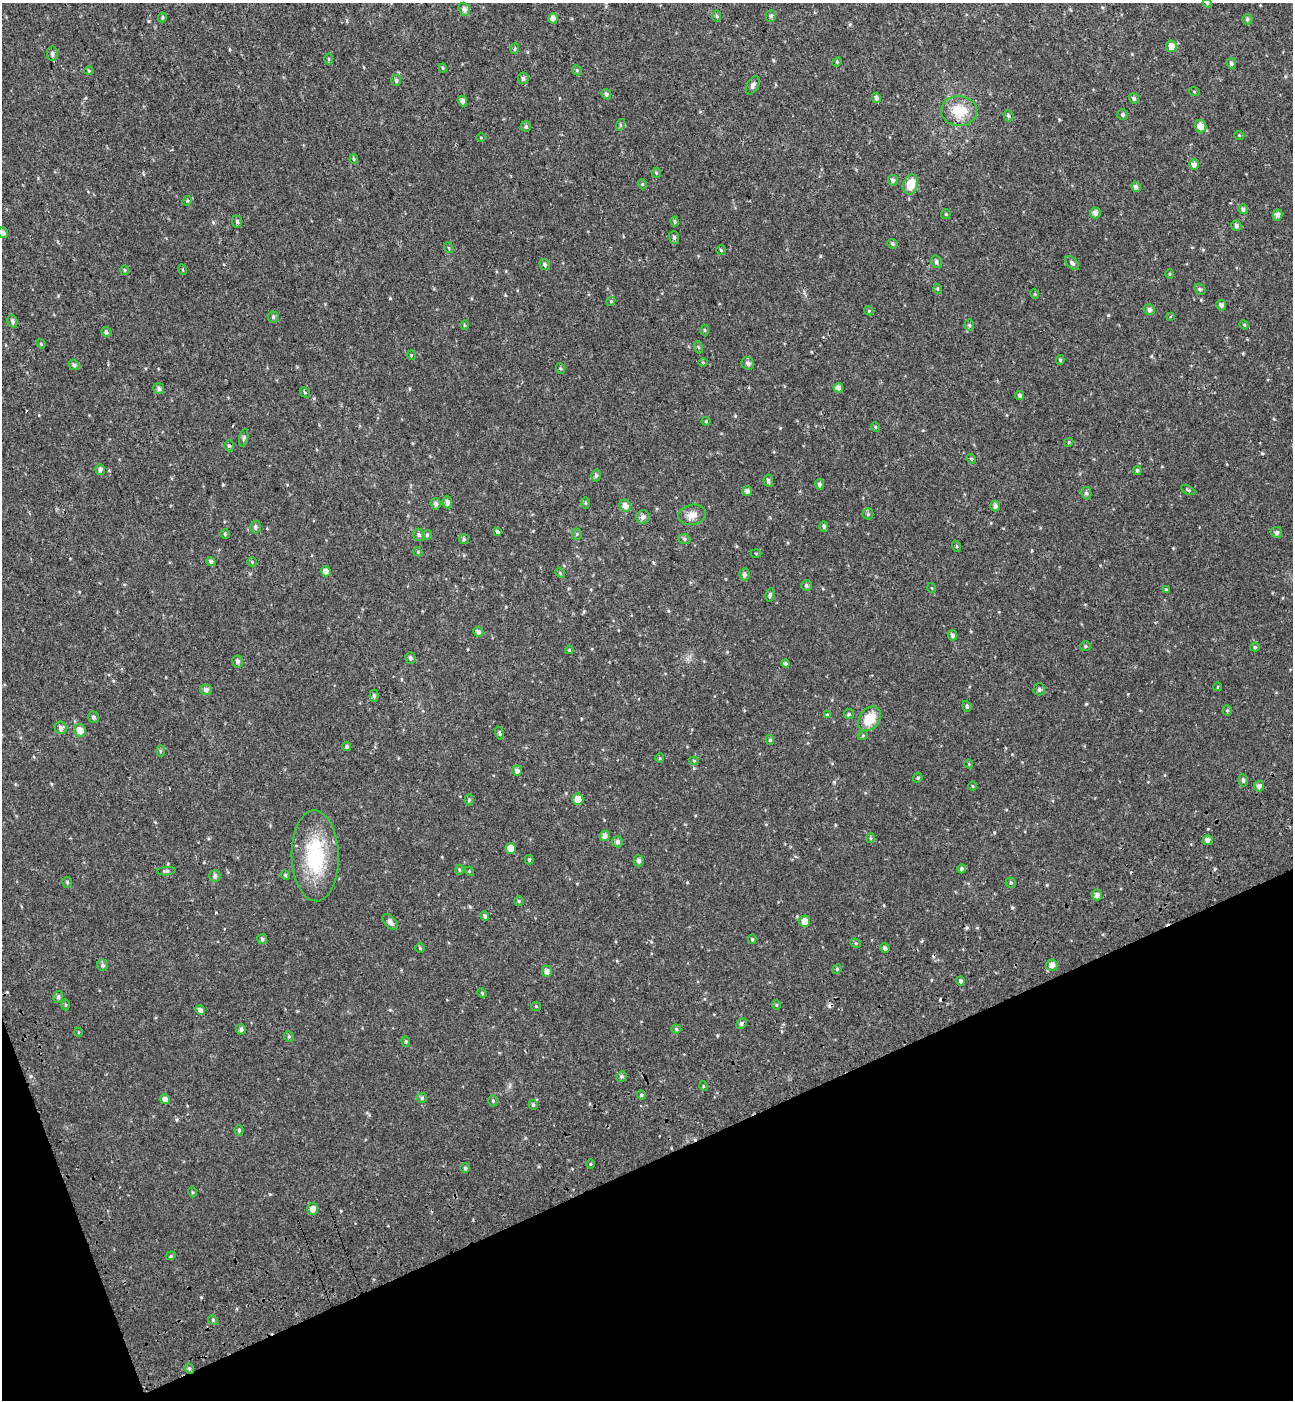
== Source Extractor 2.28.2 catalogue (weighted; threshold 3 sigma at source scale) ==
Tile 14 of 4 x 4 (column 2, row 4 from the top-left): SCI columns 1524-2814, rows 102-1499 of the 5576 x 5797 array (HDU 1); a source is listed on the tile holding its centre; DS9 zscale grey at full resolution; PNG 1295 x 1402 px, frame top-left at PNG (2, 3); each listed source drawn as its Kron ellipse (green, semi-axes under 4 px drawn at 4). Shown black and unused: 19% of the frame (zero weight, under 2 of 3 exposures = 6% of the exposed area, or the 3 px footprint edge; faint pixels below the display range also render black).
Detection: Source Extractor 2.28.2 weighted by HDU 2 'WHT'; one run over the whole footprint, this tile lists its part. Background 0.0199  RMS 0.008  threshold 0.036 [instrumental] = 3 sigma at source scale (4.5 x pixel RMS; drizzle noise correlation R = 1.50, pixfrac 1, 0.0396/0.0396 arcsec/px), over >= 5 px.
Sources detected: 227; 5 cosmic-ray / hot-pixel residue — neither listed nor drawn; the other 222 listed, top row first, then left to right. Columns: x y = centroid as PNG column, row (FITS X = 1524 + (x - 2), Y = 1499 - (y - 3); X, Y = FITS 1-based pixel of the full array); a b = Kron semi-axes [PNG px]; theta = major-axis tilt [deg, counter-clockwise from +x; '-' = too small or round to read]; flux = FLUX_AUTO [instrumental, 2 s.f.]
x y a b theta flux
1207 3 5 4 - 0.64
464 9 6 5 - 2.9
717 16 6 4 -88 0.84
771 16 5 5 - 1.7
162 17 5 3 - 0.97
553 18 5 5 - 4.6
1247 19 5 5 - 1.5
1171 46 6 5 - 5.5
515 49 5 4 - 1.1
52 54 7 5 -85 2.2
328 59 5 3 - 0.81
837 62 5 4 - 0.89
1231 63 5 5 - 1.7
443 68 4 4 - 0.86
577 70 5 4 - 1
89 71 4 4 - 0.81
523 78 6 5 - 2.1
396 80 5 5 - 1.5
753 85 10 6 61 2.7
1194 91 5 3 - 0.7
606 94 5 4 - 1.9
876 98 5 4 - 2.2
1134 98 5 4 - 1.7
462 101 5 4 - 2.4
959 111 18 15 -3 18
1123 115 5 5 - 1.3
1008 116 6 5 - 1.3
620 125 6 4 73 0.93
1200 126 6 6 - 6
526 127 5 5 - 1.4
1239 135 5 3 - 0.68
481 138 4 3 - 0.54
354 159 4 4 - 0.77
1194 164 5 5 - 3.8
656 173 5 4 - 0.89
893 180 5 5 - 2.1
642 184 5 3 - 0.68
911 184 10 7 73 13
1136 187 5 4 - 2.4
187 201 5 4 - 0.83
1243 209 5 4 - 2.1
1095 213 5 5 - 3.3
946 214 5 4 - 0.86
1277 215 5 5 - 2.9
237 221 6 4 -85 1.4
675 221 5 4 - 1.2
1236 225 5 5 - 1.8
3 233 5 5 - 2.8
674 237 6 5 - 1.7
892 244 5 5 - 1.3
449 248 5 3 - 0.65
721 250 5 4 - 0.91
936 262 6 5 - 2.1
1072 263 8 5 -44 1.9
545 265 6 4 -58 1.7
125 270 5 3 - 0.76
183 270 5 3 - 0.7
1169 274 5 3 - 0.7
938 289 5 3 - 0.73
1200 289 6 5 - 1.2
1035 294 5 3 - 0.63
611 301 4 3 - 0.71
1221 305 5 5 - 2.2
1149 310 5 5 - 2.3
869 311 4 3 - 0.65
1171 316 4 3 - 0.63
273 317 6 5 - 1.4
12 321 6 5 - 1.8
464 325 5 3 - 0.72
969 325 5 5 - 1.1
1244 325 5 4 - 0.87
705 330 5 3 - 0.79
106 332 5 4 - 1.4
41 344 5 3 - 0.74
698 347 6 4 -71 0.85
411 355 5 3 - 0.67
1060 360 5 4 - 1
703 362 5 3 - 0.65
748 363 7 6 - 2.5
74 365 6 4 -44 1.8
560 368 5 3 - 0.89
838 388 5 4 - 4.2
159 389 5 5 - 2
305 392 6 3 -46 0.85
1020 396 4 4 - 1.7
706 421 4 4 - 0.73
875 427 5 3 - 0.63
244 438 9 4 79 1.4
1069 442 4 3 - 0.7
229 446 5 5 - 1.2
971 459 5 4 - 0.98
100 470 5 5 - 2.2
1137 470 4 4 - 1.4
596 475 6 4 76 1.5
768 481 6 5 - 1.6
819 484 5 4 - 1.9
1188 490 7 3 -26 1.1
747 491 5 5 - 2.5
1086 493 6 5 - 1.7
447 502 6 5 - 2.6
585 503 6 4 -89 1.1
435 504 5 5 - 2.2
625 506 6 5 - 4.1
995 506 5 4 - 2.3
868 514 5 5 - 1.3
692 515 14 10 10 6.4
643 517 7 6 - 2.6
255 527 6 5 - 1.9
824 527 5 4 - 1.5
498 532 4 3 - 3.6
1277 532 6 5 - 1.8
225 534 4 4 - 1.1
577 534 5 5 - 1.1
419 535 6 5 - 1.6
427 535 5 4 - 1.6
464 539 5 5 - 1.3
684 539 6 5 - 1.3
956 546 6 3 -70 0.84
418 552 4 3 - 0.72
756 553 5 3 - 0.78
211 561 5 4 - 2.1
252 562 5 4 - 0.87
326 571 5 5 - 4.6
560 573 5 4 - 0.99
744 574 6 5 - 2.4
806 586 5 5 - 1.4
932 588 5 3 - 0.63
1166 590 4 4 - 1.3
770 595 7 4 82 1.5
478 632 5 4 - 2.1
952 635 5 4 - 2.1
1085 646 5 5 - 1.1
1255 647 5 4 - 1.2
569 650 4 3 - 0.66
410 658 6 5 - 1.8
238 661 6 5 - 2
785 664 4 4 - 1.6
1217 687 4 3 - 0.56
1039 689 6 6 - 1.8
206 690 5 5 - 2.4
374 696 6 4 90 1.6
967 706 6 4 -69 1
1227 710 5 4 - 1
849 714 5 5 - 1.1
827 715 4 4 - 0.8
94 717 5 5 - 1.8
870 719 13 10 53 16
61 728 6 6 - 2.9
80 730 6 5 - 5.3
499 733 7 4 -76 1.3
863 735 5 3 - 0.72
770 740 5 4 - 1.1
347 747 4 4 - 1.6
160 751 6 4 -90 0.89
660 758 4 4 - 0.92
694 761 4 4 - 0.79
969 764 4 3 - 0.57
517 770 5 5 - 3.2
918 778 5 4 - 0.97
1243 780 6 5 - 1.6
973 786 5 3 - 0.75
1259 786 5 5 - 2.3
578 799 6 5 - 7.4
469 800 5 4 - 1.1
605 836 5 5 - 3.7
871 838 5 3 - 0.73
1208 840 5 5 - 3
617 842 5 5 - 2.4
511 848 5 5 - 7.8
315 856 45 23 -88 56
529 860 5 4 - 0.89
639 861 5 5 - 2.4
961 869 4 4 - 1.9
459 870 5 3 - 0.87
166 871 9 3 5 1.4
469 871 5 4 - 0.69
285 875 5 4 - 1
215 876 6 5 - 2.3
67 882 5 4 - 1.1
1011 883 5 5 - 1.2
1097 895 5 5 - 3.1
519 901 5 5 - 1
485 916 5 4 - 1.7
804 921 5 5 - 5.8
390 922 9 5 -47 3.4
262 939 5 5 - 1.3
752 939 4 4 - 1.1
856 943 5 4 - 1.2
420 948 5 4 - 0.83
885 948 5 4 - 2.3
103 965 5 5 - 1.5
1052 965 6 5 - 3.9
837 969 5 4 - 0.89
547 971 6 5 - 3.1
960 981 5 4 - 1.9
482 993 5 4 - 0.89
58 997 6 5 - 1.6
66 1005 5 3 - 0.86
776 1005 4 4 - 0.99
536 1006 5 4 - 0.88
200 1010 5 4 - 2.6
741 1024 6 5 - 1.7
241 1029 5 5 - 2
676 1029 5 4 - 1.3
78 1032 4 3 - 0.6
289 1036 5 4 - 1.2
406 1041 5 4 - 1.1
621 1076 5 4 - 1.5
703 1086 5 3 - 0.78
641 1095 5 4 - 1.1
422 1098 5 5 - 1.2
165 1099 5 5 - 3.3
493 1101 5 5 - 1.2
533 1105 5 4 - 1.5
239 1130 5 4 - 1.3
590 1164 5 3 - 0.77
465 1168 5 5 - 1.3
192 1192 5 3 - 0.73
313 1209 6 5 - 4.6
171 1256 5 4 - 1
213 1320 5 4 - 0.98
189 1369 5 4 - 1.3
Overlapping masked pixels (flux is a lower limit): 1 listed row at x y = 189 1369
Isophote crosses this tile's border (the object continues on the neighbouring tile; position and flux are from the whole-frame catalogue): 2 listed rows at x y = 1207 3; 3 233